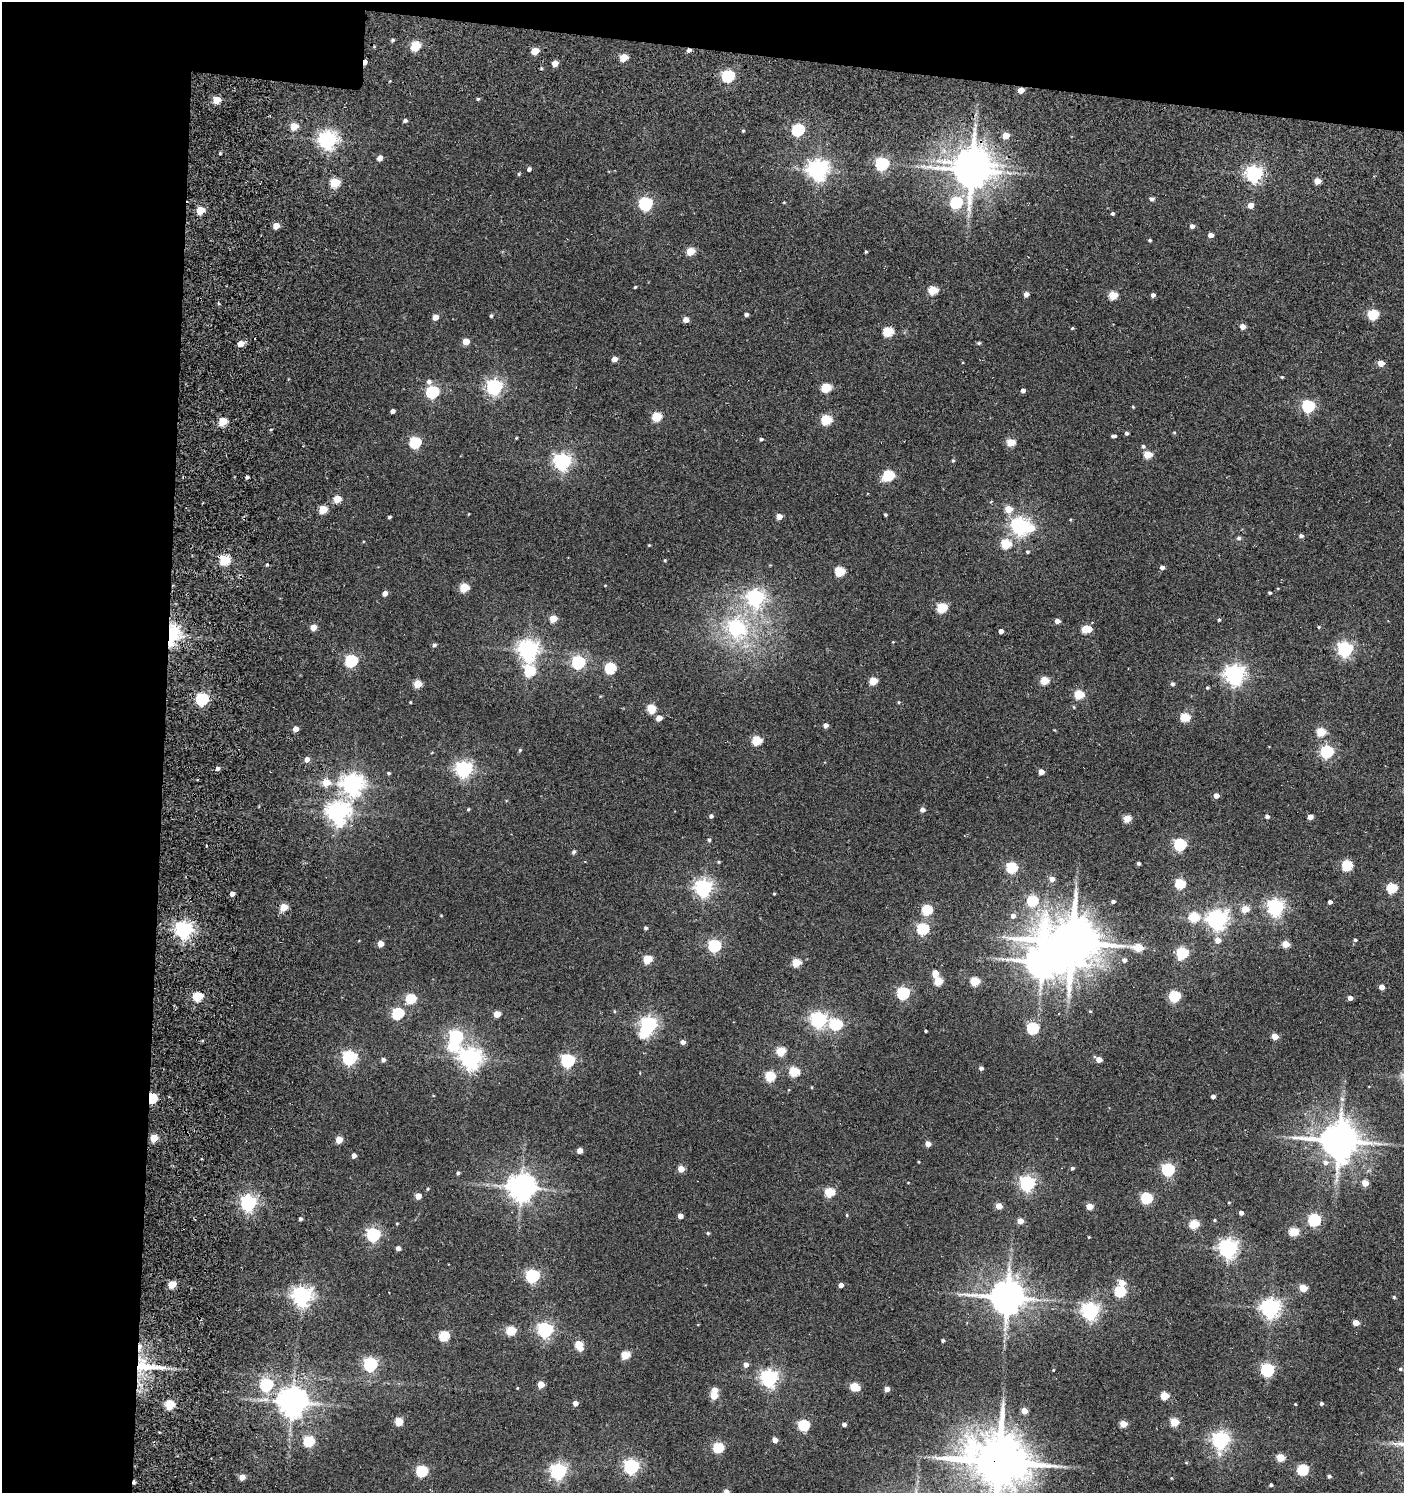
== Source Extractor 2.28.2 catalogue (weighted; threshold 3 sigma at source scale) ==
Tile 1 of 3 x 3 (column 1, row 1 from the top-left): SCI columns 191-1592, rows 3079-4569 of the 4785 x 4743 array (HDU 1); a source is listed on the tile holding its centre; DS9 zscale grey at full resolution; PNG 1406 x 1495 px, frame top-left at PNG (2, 2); no overlay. Shown black and unused: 16% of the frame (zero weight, under 3 of 5 exposures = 11% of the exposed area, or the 3 px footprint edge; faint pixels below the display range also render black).
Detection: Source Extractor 2.28.2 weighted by HDU 2 'WHT'; one run over the whole footprint, this tile lists its part. Background 0.146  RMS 0.022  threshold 0.0994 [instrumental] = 3 sigma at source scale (4.5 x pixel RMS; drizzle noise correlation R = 1.50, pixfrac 1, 0.05/0.05 arcsec/px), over >= 5 px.
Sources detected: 327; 4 inside a brighter object's white glare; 4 cosmic-ray / hot-pixel residue — not listed; the other 319 listed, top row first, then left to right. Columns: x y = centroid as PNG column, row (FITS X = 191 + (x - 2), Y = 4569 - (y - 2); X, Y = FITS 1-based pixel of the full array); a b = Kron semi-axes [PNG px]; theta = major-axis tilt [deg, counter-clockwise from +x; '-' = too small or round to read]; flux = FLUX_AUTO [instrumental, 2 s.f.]
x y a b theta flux
393 40 5 3 - 3.5
415 46 6 5 - 110
535 51 5 5 - 41
623 57 5 5 - 57
555 63 5 4 - 22
728 76 6 5 - 270
478 99 4 4 - 2.6
217 100 5 4 - 46
405 120 4 4 - 5.3
294 126 5 5 - 42
798 130 6 5 - 260
743 131 4 3 - 2.4
1006 136 5 4 - 34
327 140 7 6 - 1100
220 153 4 3 - 2.4
380 158 5 4 - 14
882 164 6 6 - 350
529 169 4 4 - 5.1
818 170 7 7 - 1200
972 170 12 9 -7 5200
519 174 5 4 - 2.5
1254 174 6 6 - 670
1317 181 5 4 - 29
335 182 5 5 - 99
1152 199 5 5 - 5.8
784 202 4 3 - 1.5
956 202 6 5 - 200
645 203 6 6 - 330
1251 205 5 4 - 18
200 210 5 4 - 67
1112 213 4 4 - 4
276 226 5 4 - 25
1192 226 4 4 - 7.9
1211 235 4 4 - 15
1150 240 3 3 - 3
690 251 5 5 - 60
866 252 4 3 - 2.2
635 287 4 3 - 2
933 290 5 5 - 84
1026 294 4 4 - 11
1113 295 5 5 - 74
1153 295 4 4 - 6.8
746 314 4 3 - 6.1
1373 314 5 5 - 140
491 316 5 4 - 3.1
435 317 5 4 - 20
686 320 5 4 - 18
1242 326 4 4 - 18
1072 328 4 3 - 2
888 332 5 5 - 120
466 341 5 5 - 30
979 343 5 4 - 3.1
241 344 5 4 - 35
614 359 4 4 - 15
1381 363 5 4 - 30
1282 377 3 3 - 2.2
429 382 6 6 - 7.3
494 387 6 6 - 660
826 388 5 5 - 100
1023 390 4 4 - 7.5
432 392 6 5 - 290
1308 406 6 5 - 270
1133 407 4 3 - 1.7
393 411 4 3 - 7
657 416 5 5 - 99
826 420 5 5 - 130
223 421 5 4 - 65
271 429 4 3 - 1.9
1126 433 4 3 - 5.1
1113 436 5 3 - 4.7
516 438 4 3 - 1.7
761 439 5 4 - 3.9
415 442 6 5 - 190
1011 442 5 4 - 56
1143 446 5 5 - 4.1
1148 454 5 4 - 59
953 460 5 4 - 2.6
562 462 6 6 - 820
889 475 6 5 - 160
247 477 3 3 - 4.7
337 499 5 5 - 47
323 509 5 5 - 57
1008 509 5 5 - 41
885 515 3 3 - 2.9
779 516 5 4 - 19
390 517 4 3 - 3.4
1020 526 6 6 - 850
1301 536 5 4 - 5.7
1239 538 6 5 - 4.1
1006 544 5 5 - 110
649 545 4 3 - 1.8
1027 552 4 3 - 2.8
225 560 5 5 - 130
665 560 4 4 - 2
267 565 4 3 - 2.5
1162 567 4 4 - 7.9
840 571 5 5 - 130
464 587 5 5 - 84
385 593 4 4 - 12
1270 593 3 3 - 3
755 597 7 6 - 690
942 608 5 5 - 120
553 619 5 4 - 43
1219 620 4 4 - 3.1
1057 621 4 4 - 13
313 627 5 4 - 25
1319 627 4 3 - 2.1
736 628 8 7 - 420
1086 629 7 5 4 77
1001 631 4 4 - 10
171 635 8 5 79 590
434 645 4 4 - 5.1
1345 649 6 6 - 560
528 650 7 7 - 1200
351 661 6 5 - 260
578 662 6 6 - 350
610 668 6 5 - 160
530 671 6 6 - 140
1235 675 7 7 - 1200
1044 680 5 5 - 71
873 681 5 5 - 61
418 684 5 5 - 51
1172 684 5 4 - 5
1207 688 4 4 - 2.7
1079 694 5 5 - 99
202 699 6 5 - 360
410 702 4 2 - 1.5
898 702 5 3 - 1.9
651 708 6 5 - 74
1185 717 5 5 - 99
659 718 5 4 - 21
825 725 4 4 - 10
296 729 5 4 - 17
1321 732 5 5 - 86
757 741 5 5 - 94
520 750 5 4 - 2.4
1327 751 6 5 - 320
307 759 5 5 - 13
217 768 4 4 - 9.2
464 769 6 6 - 760
1041 772 4 4 - 16
389 773 4 3 - 2.6
326 782 6 5 - 37
352 784 8 7 - 1300
1216 796 4 4 - 15
468 809 4 3 - 2.2
922 810 5 5 - 9.1
338 812 8 7 - 1400
711 816 4 4 - 5.2
1267 816 4 4 - 7.4
1310 817 4 4 - 18
1127 819 5 5 - 49
709 840 4 4 - 3.6
1180 844 6 5 - 250
574 852 5 4 - 4.5
719 862 4 4 - 2.3
1138 863 3 3 - 4.4
1347 865 5 5 - 150
1012 867 5 5 - 160
1052 879 5 4 - 15
1180 883 5 5 - 120
703 888 6 6 - 830
1391 888 5 5 - 140
232 894 4 4 - 11
774 894 3 3 - 2
1032 901 6 5 - 150
1113 901 4 3 - 5.6
1330 902 4 4 - 5.7
284 907 5 4 - 45
1275 907 6 6 - 730
1245 909 5 4 - 42
927 910 5 5 - 140
1013 916 6 5 - 9.6
1194 917 5 5 - 120
1217 920 7 7 - 1200
645 928 4 4 - 4
923 929 6 5 - 220
184 930 6 6 - 920
1218 940 5 5 - 16
1355 940 4 4 - 3.3
1072 942 15 14 - 11000
380 944 5 4 - 24
1286 944 5 4 - 44
714 946 6 5 - 310
1138 947 6 5 - 68
1182 953 6 5 - 180
648 959 5 5 - 73
1124 960 5 5 - 6.9
796 962 5 5 - 78
935 973 5 5 - 23
938 981 5 5 - 72
975 981 5 5 - 84
1382 987 4 4 - 19
903 993 6 5 - 270
198 996 5 5 - 110
1174 996 5 5 - 180
1350 998 4 4 - 12
411 999 5 5 - 130
614 1011 5 3 - 1.9
1090 1011 4 3 - 2
398 1013 6 5 - 200
497 1014 5 4 - 32
818 1020 6 6 - 650
648 1024 6 6 - 690
836 1024 6 6 - 230
1032 1028 6 5 - 210
925 1031 3 3 - 2.7
1275 1036 4 4 - 30
456 1037 6 6 - 400
683 1042 4 4 - 9.3
452 1047 7 5 -15 78
781 1051 5 5 - 95
349 1058 6 6 - 490
470 1058 7 7 - 1400
1099 1059 5 4 - 20
383 1060 5 5 - 5.7
568 1061 6 6 - 400
981 1068 4 4 - 6.8
794 1071 5 5 - 110
770 1076 5 5 - 120
1213 1096 4 4 - 5.8
152 1098 5 5 - 160
1342 1099 7 4 -45 4.6
154 1138 5 4 - 56
339 1140 5 4 - 38
1339 1141 11 10 - 6200
928 1144 4 4 - 16
580 1151 4 4 - 18
354 1155 4 4 - 9.7
919 1162 4 3 - 1.7
1326 1163 7 6 - 8.4
1072 1168 4 3 - 3.7
681 1169 4 4 - 28
1168 1170 6 5 - 300
458 1173 4 4 - 3.9
1027 1183 6 6 - 580
1365 1183 4 4 - 32
521 1187 8 8 - 2800
829 1192 5 5 - 110
418 1196 4 4 - 19
1146 1198 5 5 - 200
1229 1202 4 3 - 1.8
248 1203 6 6 - 720
999 1206 4 4 - 30
1089 1206 5 4 - 34
1241 1213 4 4 - 7.9
847 1215 4 4 - 2.1
680 1216 4 4 - 14
300 1219 4 4 - 4.4
1215 1220 4 4 - 2.3
1314 1220 6 5 - 280
1020 1221 4 4 - 24
397 1223 4 3 - 1.6
1194 1224 5 5 - 93
1294 1232 5 5 - 94
708 1233 4 4 - 2.6
373 1235 6 6 - 410
1089 1237 3 3 - 1.7
398 1248 4 4 - 8.7
1228 1248 6 6 - 1000
532 1276 6 6 - 370
1122 1283 5 5 - 24
172 1284 5 4 - 53
841 1285 4 4 - 9.5
1303 1288 5 4 - 43
1120 1291 5 5 - 170
302 1296 7 6 - 1200
1007 1297 10 9 - 5100
1270 1308 7 6 - 1100
1090 1311 6 6 - 820
1356 1323 4 4 - 30
545 1330 6 6 - 560
511 1331 5 5 - 80
444 1336 5 5 - 140
943 1340 4 3 - 3.2
579 1345 7 5 -68 66
625 1355 5 5 - 67
370 1364 6 6 - 410
746 1364 5 5 - 10
148 1367 44 8 -2 59
1400 1369 4 4 - 2.7
1053 1370 4 3 - 1.4
1267 1370 6 5 - 370
769 1378 6 6 - 800
541 1384 5 4 - 31
266 1385 6 6 - 250
854 1387 6 5 - 75
517 1388 3 3 - 1.5
887 1389 4 4 - 14
715 1390 5 4 - 22
714 1395 5 5 - 46
1164 1396 5 5 - 64
292 1402 8 8 - 3400
575 1403 4 4 - 12
1321 1403 4 4 - 4.5
1295 1404 3 2 - 1.6
170 1405 5 5 - 100
1024 1411 4 4 - 26
399 1421 5 5 - 54
1174 1422 5 5 - 69
1123 1424 5 4 - 38
804 1425 6 5 - 180
844 1425 4 4 - 5.7
775 1440 4 4 - 16
1220 1440 6 6 - 790
309 1441 6 5 - 160
1395 1444 7 4 -19 5.2
718 1447 5 5 - 150
1280 1457 5 5 - 58
998 1462 17 15 -19 14000
631 1467 6 6 - 540
1303 1470 5 5 - 170
422 1471 6 5 - 190
558 1471 6 6 - 690
1329 1476 4 4 - 4.6
242 1477 4 4 - 23
134 1482 4 3 - 4.4
1271 1485 4 4 - 3.6
726 1492 5 5 - 11
Overlapping masked pixels (flux is a lower limit): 6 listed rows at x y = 972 170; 171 635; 152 1098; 148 1367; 998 1462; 134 1482
Isophote crosses this tile's border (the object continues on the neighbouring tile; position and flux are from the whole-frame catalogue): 2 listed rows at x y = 998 1462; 726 1492